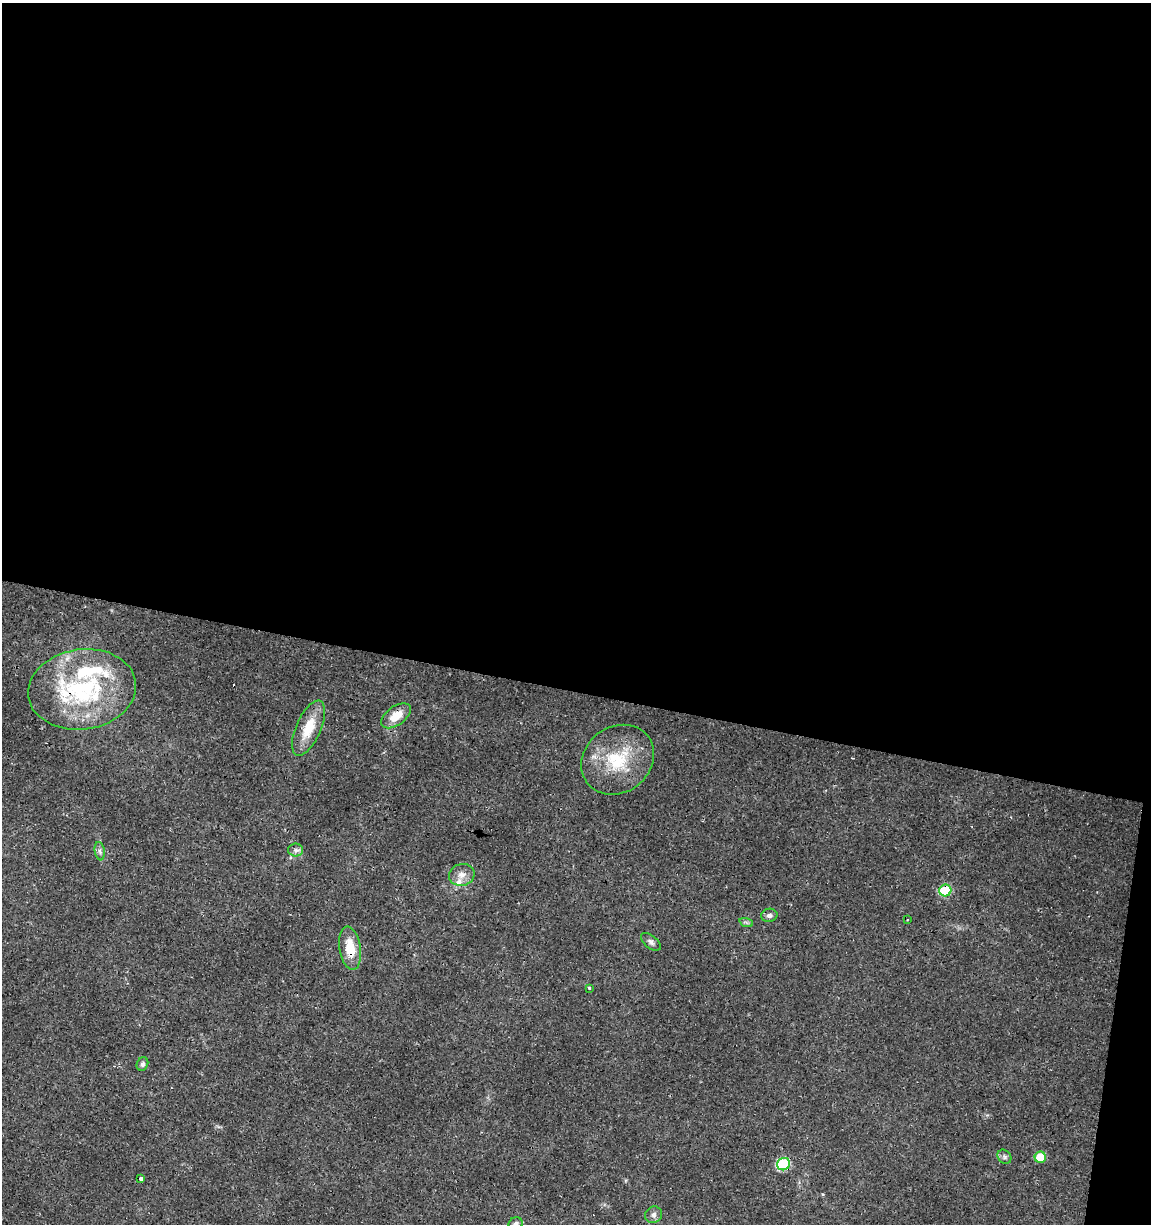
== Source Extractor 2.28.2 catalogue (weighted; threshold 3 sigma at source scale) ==
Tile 4 of 4 x 4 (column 4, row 1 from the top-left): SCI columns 3735-4883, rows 3668-4889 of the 5107 x 4898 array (HDU 1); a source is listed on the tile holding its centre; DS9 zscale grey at full resolution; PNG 1153 x 1226 px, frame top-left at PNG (2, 3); each listed source drawn as its Kron ellipse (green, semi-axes under 4 px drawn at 4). Shown black and unused: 58% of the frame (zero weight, under 2 of 3 exposures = <1% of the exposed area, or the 3 px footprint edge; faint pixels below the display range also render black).
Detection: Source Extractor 2.28.2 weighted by HDU 2 'WHT'; one run over the whole footprint, this tile lists its part. Background 0.0135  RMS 0.0032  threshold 0.0142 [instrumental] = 3 sigma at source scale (4.5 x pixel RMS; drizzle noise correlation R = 1.50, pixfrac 1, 0.0396/0.0396 arcsec/px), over >= 5 px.
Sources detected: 30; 4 cosmic-ray / hot-pixel residue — neither listed nor drawn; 5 inside a brighter listed object's ellipse — not listed separately; the other 21 listed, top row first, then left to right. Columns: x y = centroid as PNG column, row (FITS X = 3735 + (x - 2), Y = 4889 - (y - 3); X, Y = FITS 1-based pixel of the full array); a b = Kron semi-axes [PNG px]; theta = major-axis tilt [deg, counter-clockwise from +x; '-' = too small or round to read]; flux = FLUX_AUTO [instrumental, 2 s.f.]
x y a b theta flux
82 689 54 40 8 41
396 716 17 9 36 5.3
308 728 29 12 66 8.6
618 760 38 33 37 19
296 850 7 6 - 1
100 851 9 5 -82 0.95
462 875 13 11 13 2.6
945 890 6 6 - 18
769 915 8 6 10 1.1
907 920 2 2 - 0.44
746 922 7 4 -19 0.6
651 942 11 6 -40 1.2
350 948 22 10 -81 7.4
589 988 3 2 - 0.36
142 1064 7 5 69 0.89
1004 1157 8 6 -48 0.87
1040 1157 5 5 - 9.9
783 1164 6 6 - 30
140 1179 4 3 - 14
653 1215 8 8 - 1.2
516 1224 7 6 - 0.92
Overlapping masked pixels (flux is a lower limit): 4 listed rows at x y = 82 689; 945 890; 350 948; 783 1164
Isophote crosses this tile's border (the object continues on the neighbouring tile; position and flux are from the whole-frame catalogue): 1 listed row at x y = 516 1224